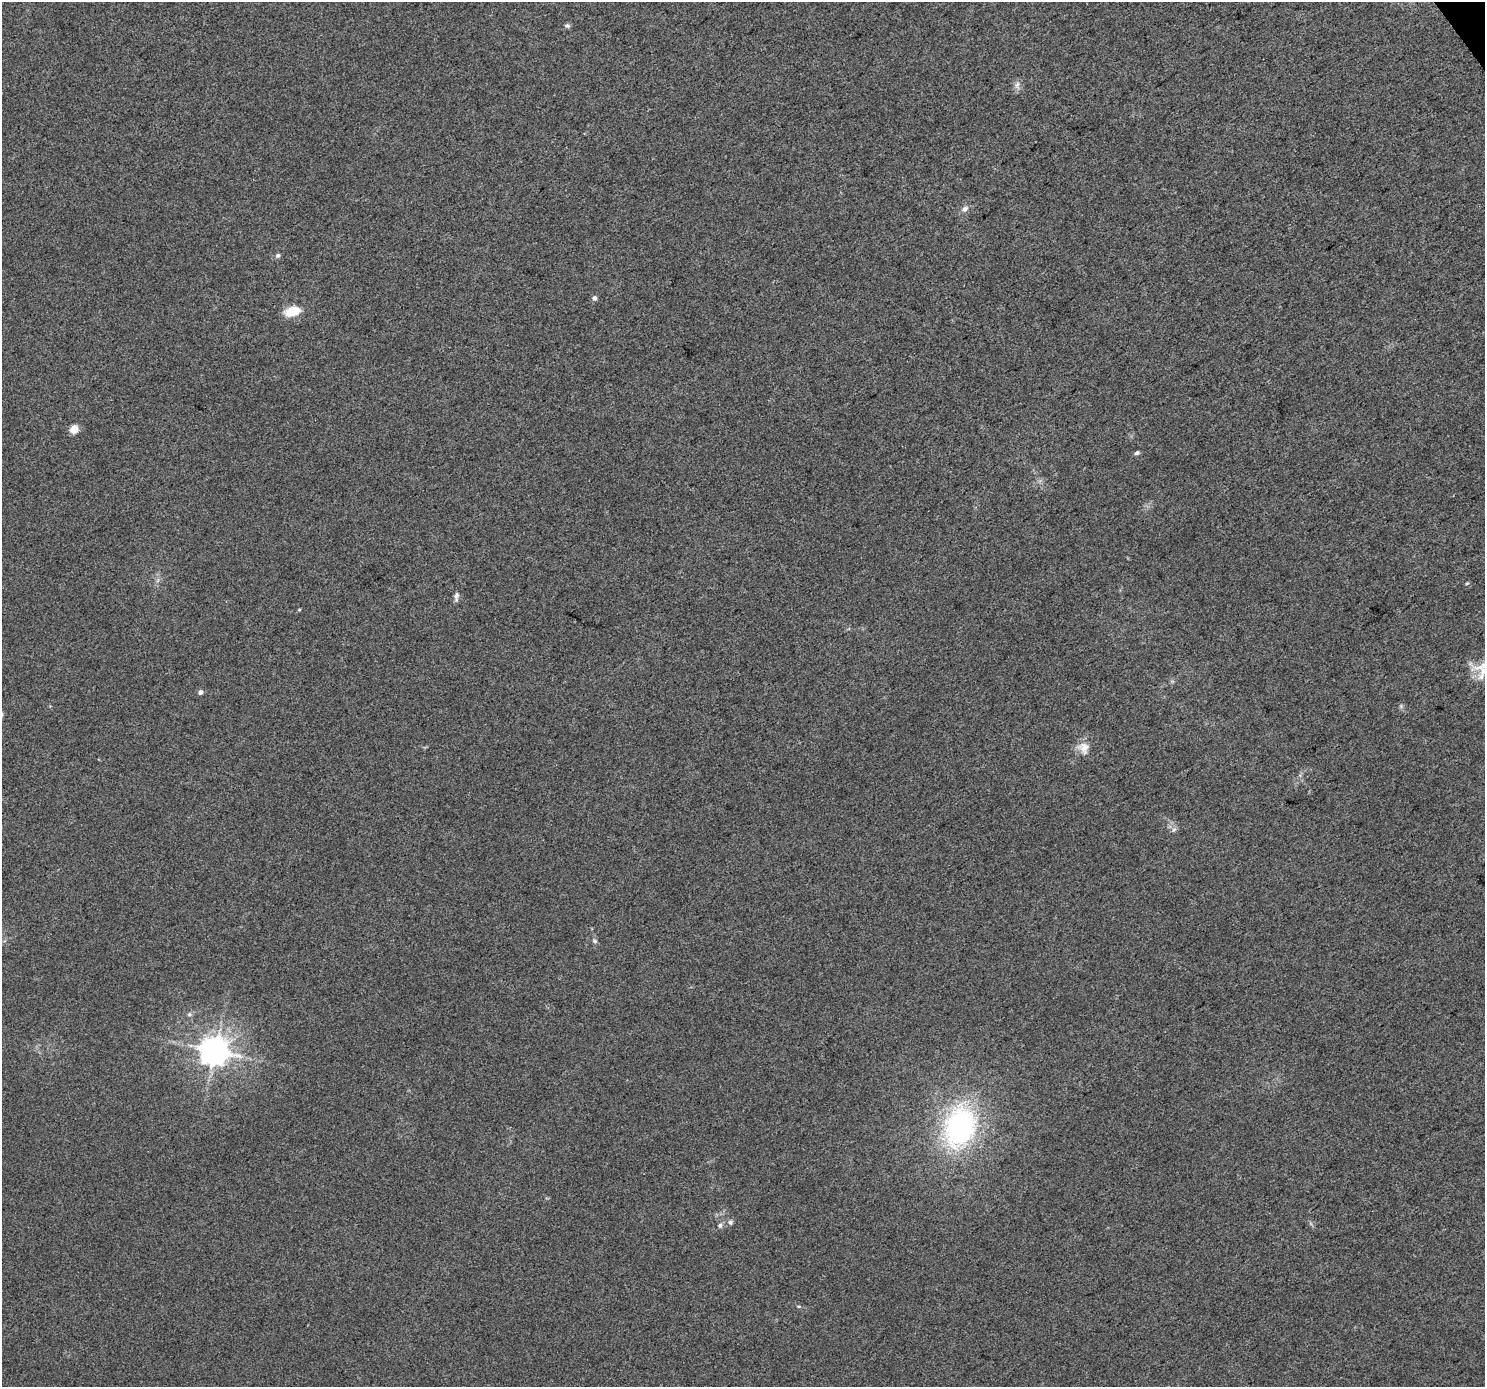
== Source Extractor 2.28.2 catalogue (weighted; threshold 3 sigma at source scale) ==
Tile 10 of 4 x 4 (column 2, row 3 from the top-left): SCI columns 1490-2972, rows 1578-2962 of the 5940 x 5862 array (HDU 1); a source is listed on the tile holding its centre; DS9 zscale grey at full resolution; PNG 1487 x 1389 px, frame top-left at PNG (2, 2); no overlay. Shown black and unused: <1% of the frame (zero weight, under 3 of 5 exposures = <1% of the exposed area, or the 3 px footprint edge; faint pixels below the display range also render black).
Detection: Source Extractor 2.28.2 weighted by HDU 2 'WHT'; one run over the whole footprint, this tile lists its part. Background 0.0143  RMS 0.0045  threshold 0.0201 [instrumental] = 3 sigma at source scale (4.5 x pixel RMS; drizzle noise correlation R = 1.50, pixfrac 1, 0.0396/0.0396 arcsec/px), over >= 5 px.
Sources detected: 24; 1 inside a brighter listed object's ellipse — not listed separately; the other 23 listed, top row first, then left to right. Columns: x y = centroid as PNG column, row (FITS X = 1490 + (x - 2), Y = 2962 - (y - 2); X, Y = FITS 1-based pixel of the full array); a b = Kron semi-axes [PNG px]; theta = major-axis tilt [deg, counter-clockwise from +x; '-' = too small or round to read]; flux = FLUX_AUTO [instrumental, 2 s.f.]
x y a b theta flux
567 26 7 6 - 0.99
1017 85 11 6 74 1.8
965 209 9 7 45 1.7
278 255 6 5 - 1
594 298 6 6 - 1.2
292 311 17 9 15 9.5
74 429 9 8 - 4.5
1137 453 7 5 27 0.88
1467 583 6 3 18 0.48
456 596 13 5 83 1.5
299 609 5 3 - 0.4
1483 671 17 12 60 7
200 692 6 5 - 1.4
1401 706 5 5 - 0.75
1084 748 17 15 -53 5
1174 829 7 4 19 0.91
595 941 6 5 - 0.8
189 1014 7 4 1 0.79
215 1051 9 9 - 710
960 1127 49 35 75 79
730 1222 6 6 - 1.1
720 1225 7 6 - 1.2
799 1306 6 3 0 0.49
Isophote crosses this tile's border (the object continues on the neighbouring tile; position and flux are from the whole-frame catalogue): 1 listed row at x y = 1483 671